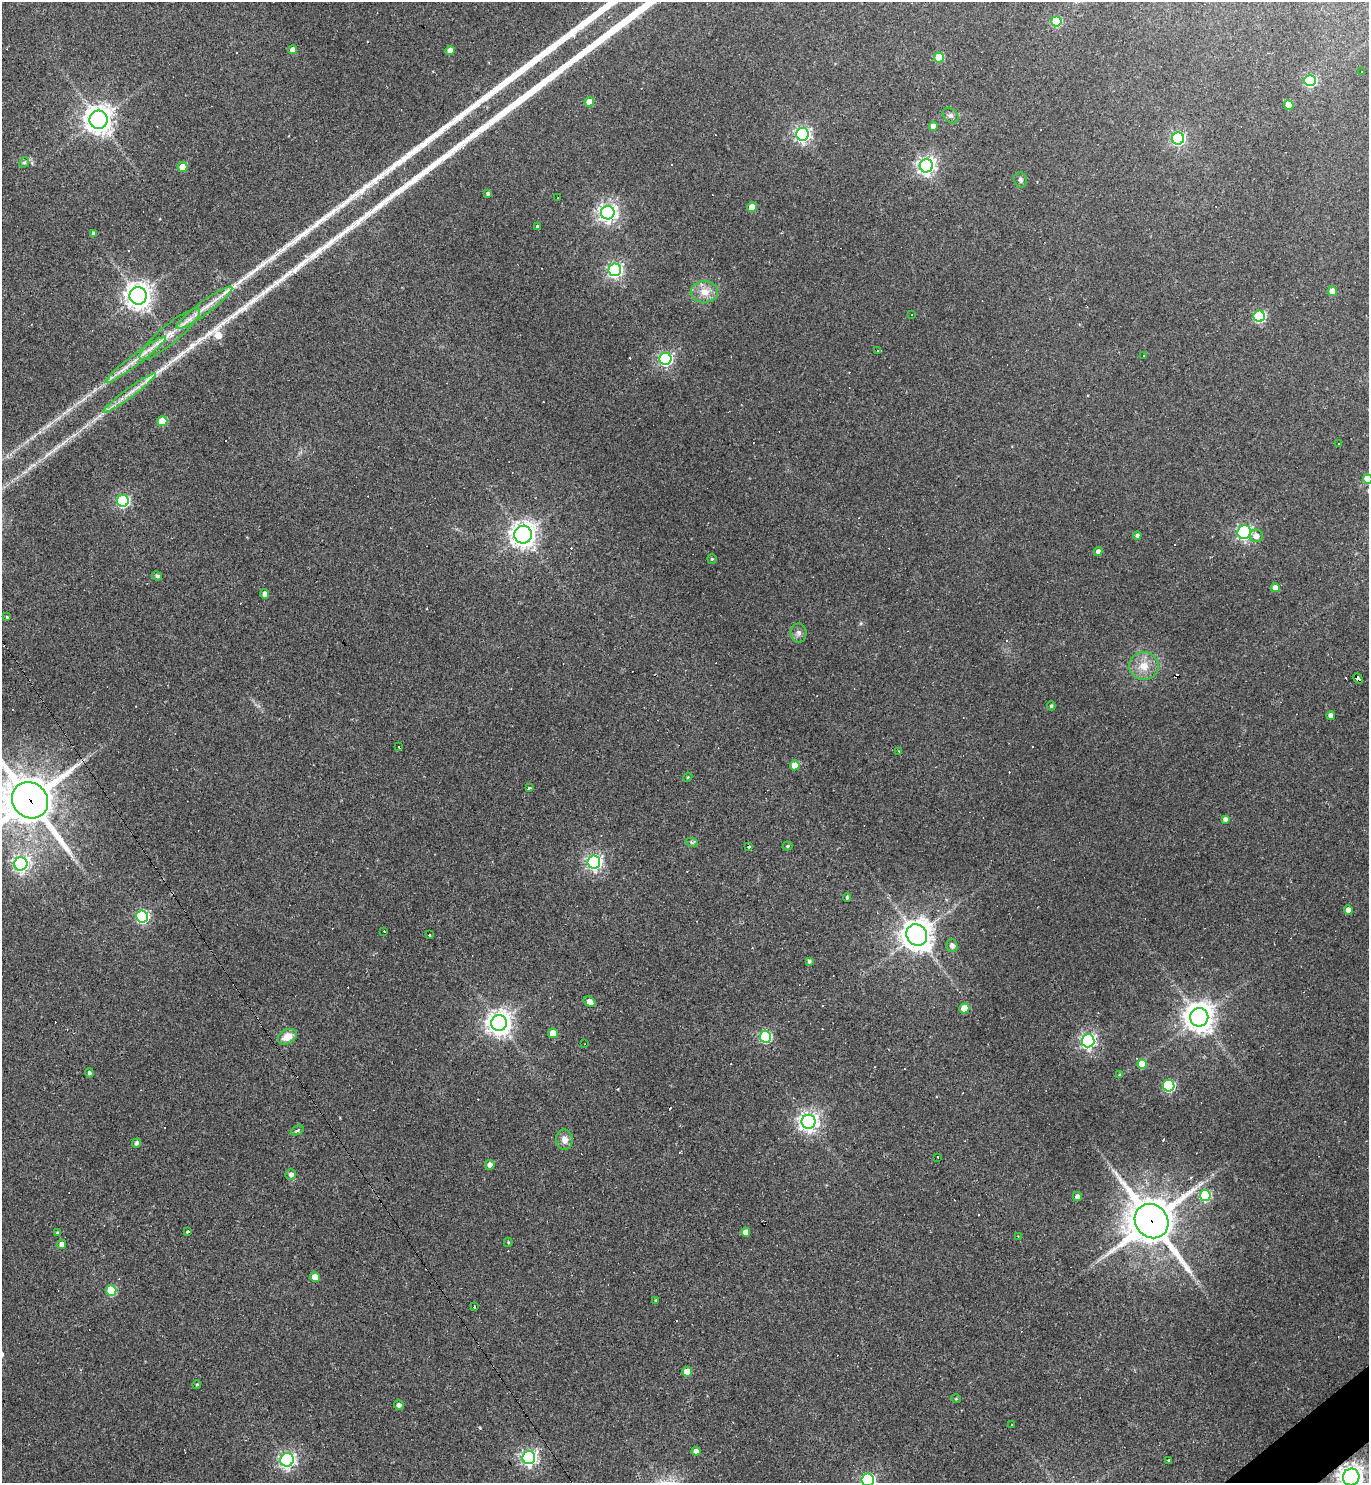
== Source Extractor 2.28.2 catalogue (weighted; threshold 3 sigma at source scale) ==
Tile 6 of 4 x 4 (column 2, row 2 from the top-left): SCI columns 1661-3027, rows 2961-4441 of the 5916 x 5921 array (HDU 1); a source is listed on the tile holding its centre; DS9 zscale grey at full resolution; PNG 1371 x 1485 px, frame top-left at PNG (2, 2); each listed source drawn as its Kron ellipse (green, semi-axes under 4 px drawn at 4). Shown black and unused: <1% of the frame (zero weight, under 2 of 3 exposures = <1% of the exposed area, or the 3 px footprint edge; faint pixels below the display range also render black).
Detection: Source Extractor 2.28.2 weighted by HDU 2 'WHT'; one run over the whole footprint, this tile lists its part. Background 0.109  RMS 0.007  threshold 0.0316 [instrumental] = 3 sigma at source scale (4.5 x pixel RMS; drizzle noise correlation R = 1.50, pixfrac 1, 0.05/0.05 arcsec/px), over >= 5 px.
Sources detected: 148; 28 cosmic-ray / hot-pixel residue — neither listed nor drawn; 1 inside a brighter listed object's ellipse — not listed separately; the other 119 listed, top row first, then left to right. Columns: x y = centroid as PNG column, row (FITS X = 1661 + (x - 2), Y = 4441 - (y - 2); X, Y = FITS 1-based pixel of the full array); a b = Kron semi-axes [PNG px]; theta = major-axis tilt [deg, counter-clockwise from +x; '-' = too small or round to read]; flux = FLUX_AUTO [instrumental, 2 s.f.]
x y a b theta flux
1056 21 5 5 - 41
293 50 4 4 - 6
450 51 4 4 - 7
939 57 5 5 - 28
1362 72 2 2 - 0.55
1310 80 6 5 - 76
589 102 5 4 - 9.1
1289 105 5 4 - 13
951 115 9 7 -43 2.2
98 120 9 9 - 760
933 126 4 4 - 5.9
803 134 6 6 - 210
1178 139 6 6 - 140
24 162 6 4 65 1
926 166 7 6 - 300
182 167 5 4 - 16
1020 180 8 6 -73 1.9
488 194 4 3 - 1.3
558 198 3 2 - 0.58
752 207 5 4 - 13
608 213 7 6 - 350
537 226 4 3 - 4.5
94 233 4 3 - 1.8
615 270 6 6 - 170
1332 291 5 5 - 12
704 292 14 11 0 8.7
138 296 9 8 - 650
204 308 34 6 36 11
912 315 2 2 - 0.46
1259 316 6 5 - 80
170 334 39 9 39 17
877 351 4 3 - 0.78
1144 356 4 2 - 0.47
665 359 6 6 - 140
136 360 37 5 37 13
130 393 32 4 37 9
162 421 5 5 - 25
1338 443 3 3 - 8.4
1368 479 5 4 - 12
123 501 6 6 - 110
1244 532 7 7 - 130
523 535 9 8 - 590
1137 535 4 4 - 1.9
1256 536 6 6 - 4.1
1098 551 4 4 - 2.7
712 559 4 4 - 1
157 576 5 4 - 1.6
1275 588 4 4 - 6
265 594 5 4 - 3.2
7 617 4 4 - 0.9
799 633 9 8 - 2.8
1144 666 15 13 -5 11
1358 678 5 3 - 39
1051 706 4 4 - 0.96
1331 715 4 4 - 3.6
399 747 3 3 - 61
899 751 3 2 - 1.5
795 765 5 4 - 11
688 777 5 3 - 0.67
529 788 3 3 - 1.1
30 800 19 17 -45 3000
1225 819 4 4 - 2.6
692 843 6 4 -20 1.2
787 846 5 4 - 1.1
749 847 3 3 - 1.1
594 862 6 6 - 210
21 864 6 6 - 210
847 898 4 3 - 1.3
1348 910 4 4 - 5.5
142 916 6 6 - 110
384 931 3 3 - 1.8
429 935 4 2 - 0.61
917 935 11 10 - 1000
952 946 6 5 - 3.1
809 961 4 3 - 1.6
590 1002 6 4 -32 5.3
964 1009 5 5 - 15
1199 1017 9 9 - 920
499 1023 8 7 - 670
553 1033 5 5 - 11
287 1037 10 7 29 9.9
765 1037 6 5 - 71
1088 1041 6 6 - 220
585 1044 2 2 - 0.38
1142 1064 5 5 - 11
89 1073 4 4 - 1.6
1119 1075 4 4 - 0.75
1169 1086 6 6 - 79
809 1122 7 7 - 390
297 1130 7 3 25 1.2
564 1140 10 8 -84 5
136 1143 5 4 - 2.1
938 1157 3 2 - 0.79
490 1165 5 4 - 4.4
291 1175 5 5 - 2.7
1205 1195 5 5 - 58
1077 1197 4 4 - 2.7
1152 1221 18 16 -50 2600
187 1232 4 3 - 4.3
746 1232 4 4 - 5.2
57 1233 4 4 - 1.2
1018 1236 3 2 - 0.52
508 1242 4 4 - 0.79
62 1244 4 4 - 4.7
315 1277 5 4 - 7.8
111 1291 5 5 - 40
656 1300 4 3 - 0.67
474 1306 3 2 - 0.6
687 1372 5 5 - 9.2
197 1385 4 3 - 0.86
956 1399 5 3 - 0.58
399 1405 5 5 - 2.6
1011 1424 3 3 - 1.3
696 1451 4 4 - 3.7
529 1457 6 6 - 220
287 1460 7 6 - 240
1169 1460 3 3 - 1.9
1351 1477 8 8 - 610
868 1480 6 6 - 140
Overlapping masked pixels (flux is a lower limit): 4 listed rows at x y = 1358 678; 30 800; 1152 1221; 1351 1477
Isophote crosses this tile's border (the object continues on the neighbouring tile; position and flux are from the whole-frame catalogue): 4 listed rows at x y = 1368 479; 30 800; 1351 1477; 868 1480